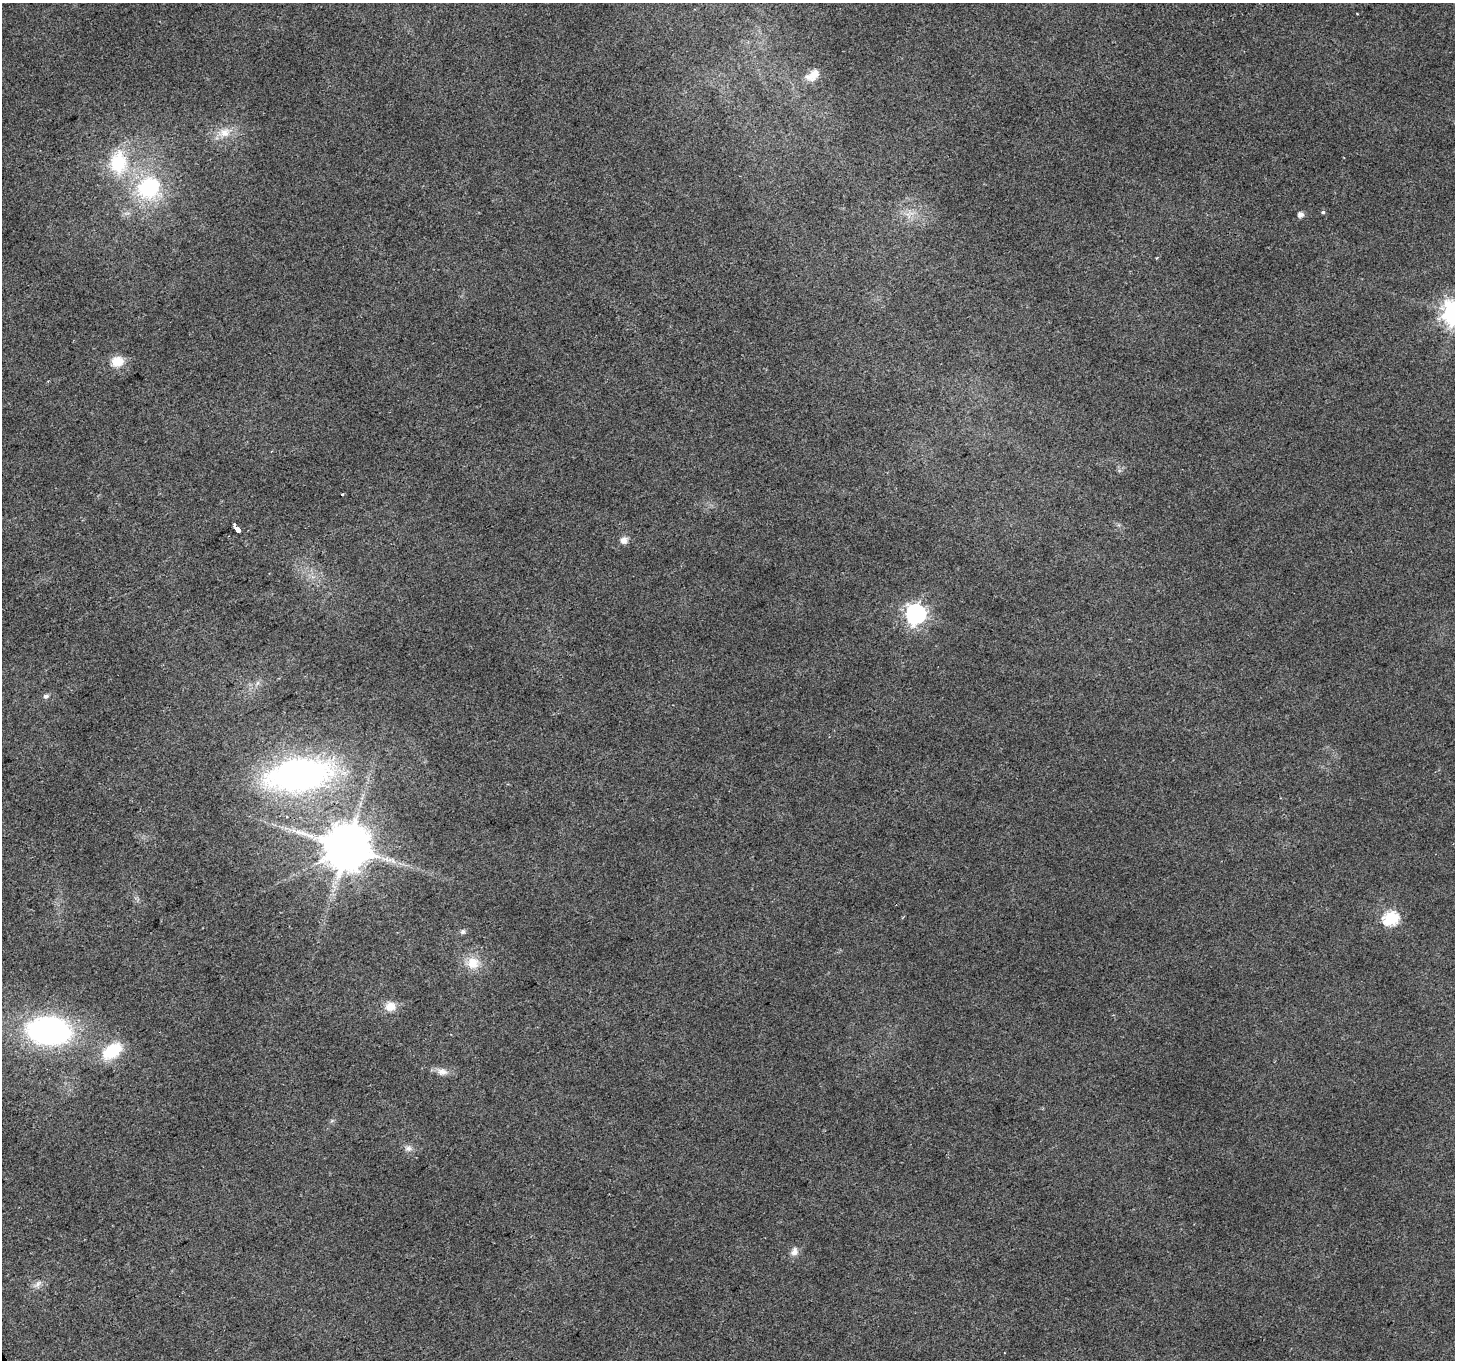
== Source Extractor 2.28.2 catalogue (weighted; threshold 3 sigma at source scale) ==
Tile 7 of 4 x 4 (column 3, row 2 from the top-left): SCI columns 2907-4359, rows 2881-4238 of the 5811 x 5702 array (HDU 1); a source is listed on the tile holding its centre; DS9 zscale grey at full resolution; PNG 1457 x 1362 px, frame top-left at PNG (2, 3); no overlay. Shown black and unused: <1% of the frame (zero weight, under 2 of 3 exposures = <1% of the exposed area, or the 3 px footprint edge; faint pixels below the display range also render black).
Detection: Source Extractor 2.28.2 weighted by HDU 2 'WHT'; one run over the whole footprint, this tile lists its part. Background 0.0455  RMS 0.0072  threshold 0.0324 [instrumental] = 3 sigma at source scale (4.5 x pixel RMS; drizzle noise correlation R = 1.50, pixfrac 1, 0.0396/0.0396 arcsec/px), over >= 5 px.
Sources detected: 26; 1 long thin detection or spike segment (spike, bleed or trail) — not listed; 1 inside a brighter listed object's ellipse — not listed separately; the other 24 listed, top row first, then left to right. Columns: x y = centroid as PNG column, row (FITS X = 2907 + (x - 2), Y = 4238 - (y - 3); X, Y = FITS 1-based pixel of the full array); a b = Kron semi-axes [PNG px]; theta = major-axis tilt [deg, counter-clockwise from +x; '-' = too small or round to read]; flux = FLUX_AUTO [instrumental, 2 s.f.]
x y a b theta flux
814 73 19 11 61 7.8
224 132 18 13 17 11
118 163 30 23 86 41
149 188 32 29 34 66
1323 212 4 4 - 1.1
1300 214 5 5 - 4.3
117 361 16 13 8 11
342 494 3 3 - 1.2
237 529 7 3 -54 120
624 540 10 8 43 4.2
916 614 8 8 - 350
46 696 6 5 - 2.3
299 775 63 31 8 250
347 847 12 12 - 3600
1391 918 7 6 - 110
463 932 7 7 - 1.8
473 963 18 16 8 13
390 1006 13 12 - 8.5
49 1031 37 24 -5 190
112 1051 24 14 32 30
442 1072 15 9 -5 5.6
408 1148 10 8 -7 3.1
794 1252 11 9 64 4.5
38 1284 12 6 48 3.3